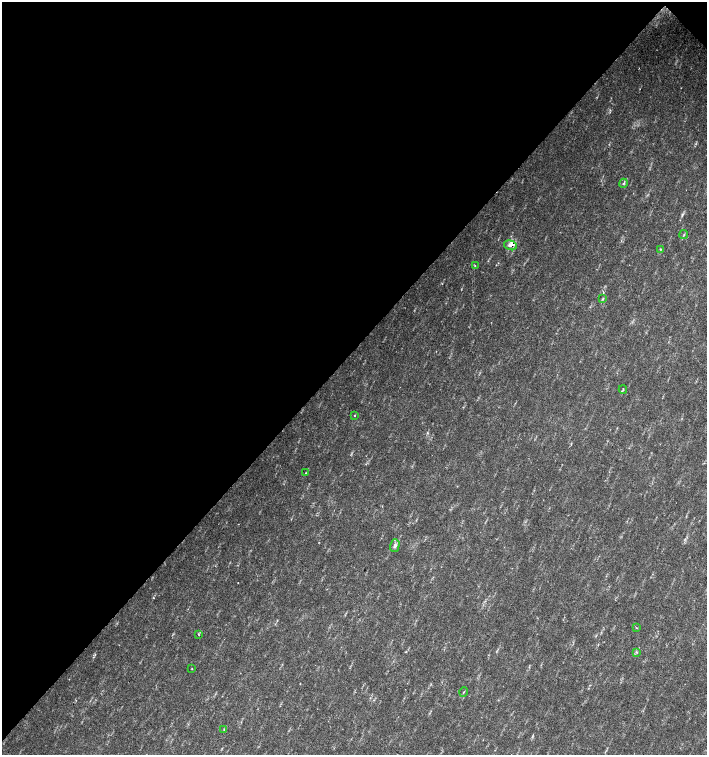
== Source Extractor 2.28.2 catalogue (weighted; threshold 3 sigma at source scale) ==
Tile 2 of 4 x 4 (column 2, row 1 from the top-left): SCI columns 1635-3043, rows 4518-6023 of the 6023 x 6029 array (HDU 1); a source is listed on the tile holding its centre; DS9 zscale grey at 2 x 2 block average (1 PNG px = mean of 2 x 2 image px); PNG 709 x 757 px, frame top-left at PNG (2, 2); each listed source drawn as its Kron ellipse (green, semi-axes under 4 px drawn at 4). Shown black and unused: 47% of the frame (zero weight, under 2 of 3 exposures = <1% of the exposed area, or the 3 px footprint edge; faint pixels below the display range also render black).
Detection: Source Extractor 2.28.2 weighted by HDU 2 'WHT'; one run over the whole footprint, this tile lists its part. Background 0.0334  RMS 0.0041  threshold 0.0185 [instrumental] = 3 sigma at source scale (4.5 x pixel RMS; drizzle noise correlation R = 1.50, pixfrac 1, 0.0396/0.0396 arcsec/px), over >= 5 px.
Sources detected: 18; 1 cosmic-ray / hot-pixel residue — neither listed nor drawn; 1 inside a brighter listed object's ellipse — not listed separately; the other 16 listed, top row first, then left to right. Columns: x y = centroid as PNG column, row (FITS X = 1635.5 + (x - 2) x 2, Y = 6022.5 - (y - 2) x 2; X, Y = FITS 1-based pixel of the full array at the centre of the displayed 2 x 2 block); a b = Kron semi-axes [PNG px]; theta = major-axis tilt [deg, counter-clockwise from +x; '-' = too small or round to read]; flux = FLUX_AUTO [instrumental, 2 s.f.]
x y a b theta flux
623 183 4 3 - 1.4
684 235 4 2 - 0.96
511 245 7 4 -19 4.5
660 249 3 3 - 0.79
475 265 3 2 - 0.9
603 299 4 2 - 1
623 389 4 2 - 1.1
355 416 2 2 - 0.74
306 473 3 2 - 0.43
395 545 6 4 73 2.9
637 628 2 2 - 0.48
198 634 3 2 - 0.59
636 652 3 2 - 0.76
192 669 2 2 - 0.58
464 692 4 2 - 0.69
224 729 3 2 - 0.68
Overlapping masked pixels (flux is a lower limit): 1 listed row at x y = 511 245
Diffuse or blended objects may show on this block-average render without a row.